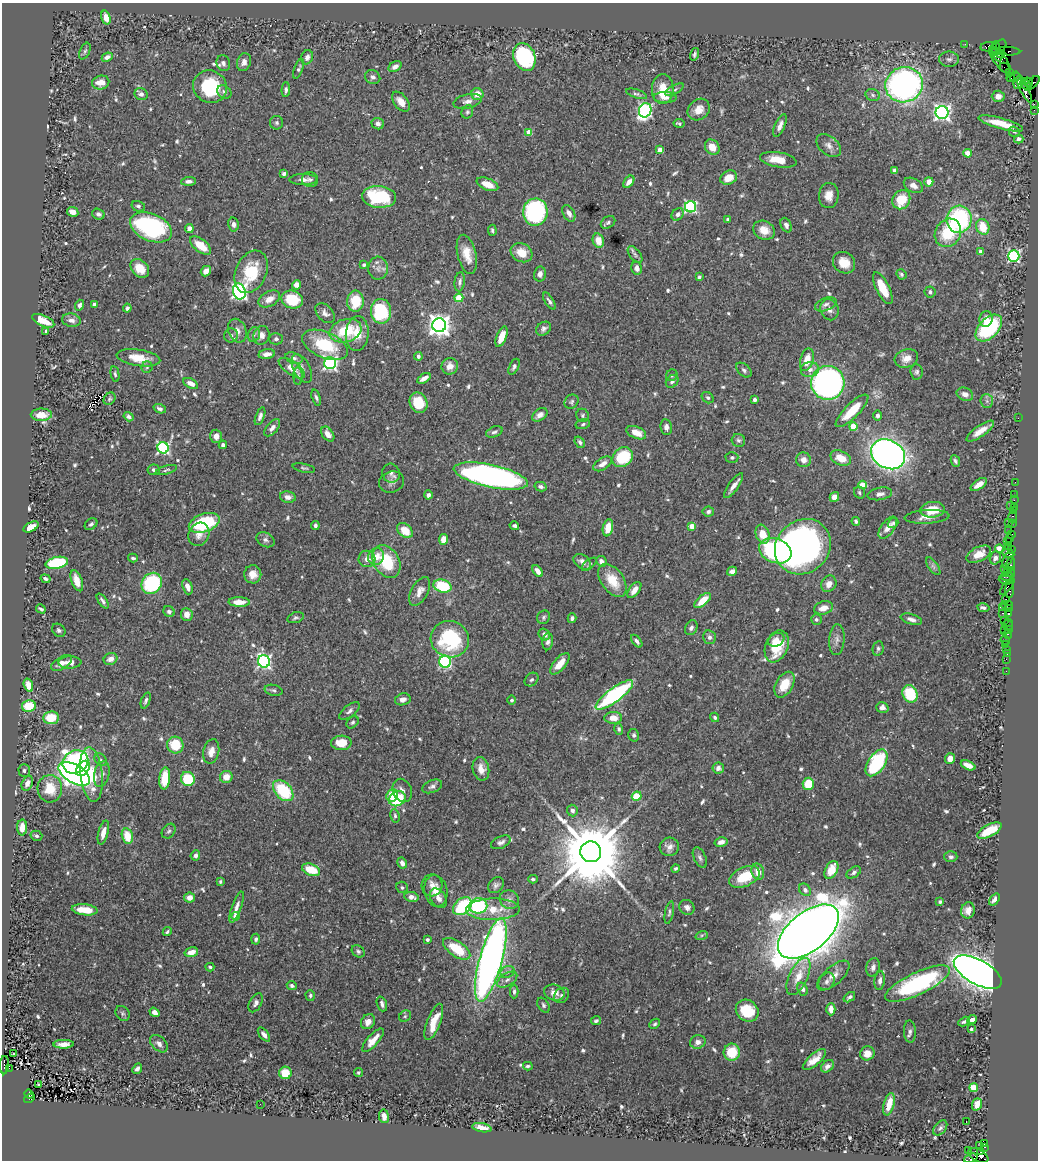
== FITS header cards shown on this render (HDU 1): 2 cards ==
NAXIS1  =                 1036
NAXIS2  =                 1158

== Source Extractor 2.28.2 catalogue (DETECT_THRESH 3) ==
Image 1036 x 1158 px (HDU 1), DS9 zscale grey, 1 PNG px = 1 image px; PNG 1040 x 1162 px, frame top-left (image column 1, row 1158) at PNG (2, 3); each listed source drawn as its Kron ellipse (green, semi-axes under 4 px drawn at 4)
Background 0.722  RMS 0.019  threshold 0.056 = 3 sigma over >= 5 px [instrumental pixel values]
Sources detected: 679; of the 679, the 500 brightest by FLUX_AUTO listed and drawn (179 fainter detections omitted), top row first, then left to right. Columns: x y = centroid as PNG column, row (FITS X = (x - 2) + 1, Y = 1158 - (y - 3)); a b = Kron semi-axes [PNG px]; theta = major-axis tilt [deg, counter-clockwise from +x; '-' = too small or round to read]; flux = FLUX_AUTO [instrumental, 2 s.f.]
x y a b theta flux
106 18 7 4 -73 9.4
965 44 2 2 - 12
988 47 8 4 8 120
995 47 6 3 69 40
998 48 9 6 46 14
85 51 9 5 67 2.5
1008 51 12 3 -3 160
695 54 6 3 76 2.4
1001 54 4 4 - 380
998 56 5 3 - 350
107 57 5 4 - 6.3
307 57 7 6 - 5.5
524 57 14 10 -68 110
949 59 10 7 -1 4.7
1000 60 17 6 -53 280
244 62 9 7 70 7.5
223 63 8 6 -71 4.3
395 66 7 5 33 6.2
1005 68 5 2 - 28
299 69 10 4 70 2.9
1009 72 4 2 - 24
373 77 8 6 -25 4.3
1015 77 6 4 7 100
1011 78 4 3 - 43
1028 82 5 3 - 240
1033 82 8 3 47 24
101 83 8 7 - 17
1018 83 6 4 83 500
904 85 19 17 19 430
1026 85 7 3 -48 370
210 87 17 16 - 84
1023 87 17 4 -63 720
663 89 15 11 87 25
286 90 7 4 87 2.9
674 90 10 4 30 3
224 92 8 6 -38 3.7
141 94 7 6 - 5.5
477 94 6 6 - 16
636 94 11 4 -18 2.8
873 95 7 5 -20 3.4
998 96 6 6 - 8.5
665 97 11 5 -1 6.3
468 101 14 7 13 7.8
401 102 11 6 -52 10
1034 104 4 2 - 28
645 110 7 6 - 250
699 110 12 10 43 12
1034 110 2 2 - 6.2
467 112 7 5 66 2.6
942 113 6 6 - 470
277 123 6 6 - 2.7
679 123 5 3 - 2.6
1001 123 23 5 -15 25
378 124 6 5 - 5.9
780 125 12 5 67 6.4
529 132 4 4 - 23
1014 132 6 5 - 2.5
1019 139 5 4 - 5.5
829 145 14 9 -39 8.1
712 147 8 6 -49 14
660 150 4 4 - 16
968 153 4 4 - 20
778 160 18 7 -10 24
894 171 4 4 - 8.9
284 174 4 3 - 5
729 178 9 6 25 17
303 179 14 5 0 6.9
310 179 8 7 - 4.2
188 181 7 4 4 4.9
629 182 7 4 54 6.4
929 182 4 4 - 12
487 184 11 6 -22 17
913 185 10 6 -29 7.5
829 195 13 10 83 12
379 197 17 11 -5 95
901 200 10 8 58 33
138 206 7 5 -17 2.9
691 207 5 5 - 210
73 212 6 5 - 7.8
535 212 13 12 - 180
569 213 9 5 -61 7.3
98 214 6 5 - 4.2
678 214 7 5 48 5.3
728 219 4 4 - 2.6
959 219 13 12 - 160
608 222 8 5 34 3.1
233 224 7 5 -78 5.7
786 225 8 5 -64 4.6
151 227 22 13 -23 190
983 227 8 6 -71 26
189 228 4 4 - 6.6
492 230 5 4 - 2.3
764 230 11 9 -27 15
948 233 15 12 56 53
598 241 7 5 -77 15
200 245 12 6 -38 24
981 252 4 4 - 11
521 253 11 9 -29 20
467 254 20 9 -76 20
635 254 10 5 -52 3.9
1014 256 6 5 - 240
844 263 12 10 -36 20
364 265 3 3 - 2.4
140 268 10 8 -47 20
378 268 11 10 - 8.4
637 268 6 5 - 5.8
206 271 5 4 - 10
251 272 22 15 66 55
540 274 7 6 - 6
901 274 5 4 - 2.6
699 277 4 3 - 2.3
460 282 10 5 83 3.8
296 285 5 4 - 11
883 288 17 6 -64 30
239 291 8 6 -71 440
930 292 5 5 - 3.6
459 298 4 4 - 43
269 299 11 7 28 11
292 299 11 9 -14 47
355 301 10 8 86 34
549 301 10 4 -58 3.8
94 304 3 3 - 2.3
826 304 11 6 20 4.8
80 305 5 4 - 3.9
127 308 4 4 - 3.8
829 310 11 9 -68 7.9
381 311 12 10 -86 83
325 313 11 7 -46 5.8
986 319 8 6 79 9.4
71 320 9 6 -11 6.3
43 321 12 5 -24 22
439 325 7 7 - 1000
989 328 16 9 45 120
544 329 8 6 40 4.1
46 331 4 3 - 3.6
237 331 12 8 -67 8
345 331 16 11 17 48
254 334 7 5 73 2.8
357 334 17 11 85 21
231 335 7 7 - 3.4
261 335 9 8 - 8.4
502 337 11 5 69 14
276 339 7 5 1 3.1
325 345 24 13 -23 62
267 354 8 4 8 7.1
418 356 4 4 - 4.6
139 358 22 8 -8 22
294 358 9 5 -16 3.9
906 358 12 9 15 11
807 360 11 6 74 19
330 363 6 6 - 270
450 366 8 8 - 11
147 367 6 5 - 2.5
514 367 8 4 64 3.4
292 368 15 6 -34 12
302 368 15 8 -62 7.7
810 369 9 7 11 7
744 370 9 5 -42 3.3
917 372 7 6 - 3.3
115 374 8 4 -79 2.6
672 375 6 5 - 2.5
298 376 9 4 -89 2.9
424 378 7 4 31 7.8
672 381 7 5 45 4.4
191 383 8 4 -28 8.3
828 383 17 16 - 470
965 394 8 6 -23 7.8
316 397 8 4 -72 2.8
708 398 6 5 - 2.9
109 399 7 5 51 2.3
755 400 4 3 - 3.7
987 401 7 6 - 3.3
571 402 8 6 48 2.8
418 403 10 9 - 33
160 409 6 4 -18 3.7
852 411 22 7 45 35
41 415 10 6 1 17
540 415 8 5 36 7.5
583 415 7 6 - 3
260 416 9 4 69 4.3
877 416 5 4 - 4.8
129 417 5 4 - 3.8
1018 418 2 2 - 25
583 424 7 5 13 2.6
853 426 4 4 - 40
666 427 8 5 -82 4.9
272 428 10 5 49 6.1
980 431 16 5 35 13
494 432 9 5 21 3.4
636 433 10 6 -23 15
328 434 8 5 -53 7.5
216 436 6 6 - 9.6
738 440 7 6 - 3.4
580 442 6 4 -52 3.2
223 445 4 4 - 3.8
163 448 5 5 - 190
888 454 18 14 -28 730
623 457 11 9 41 63
732 457 6 5 - 2.6
841 458 11 7 -24 18
803 460 7 7 - 8
955 461 6 4 -65 2.9
602 464 10 5 32 8.4
304 468 11 3 -12 2.3
154 470 6 5 - 3.6
166 470 11 4 17 2.5
391 473 9 8 - 5
491 476 38 11 -12 540
392 482 13 10 19 6.7
1015 482 2 2 - 11
862 485 4 4 - 25
979 485 9 4 34 9.4
734 486 15 5 55 8.8
540 487 6 4 -14 4.1
859 492 6 5 - 2.6
880 494 12 6 10 6
1014 494 2 2 - 16
428 495 4 4 - 4.6
288 497 8 5 -12 6.1
834 497 5 4 - 8.7
1014 500 2 2 - 19
1011 505 3 2 - 88
1014 507 3 2 - 23
932 510 12 8 6 29
708 511 6 5 - 3.5
1013 511 3 2 - 31
927 517 22 7 3 12
1012 517 6 3 90 56
856 521 4 3 - 2.5
1008 522 3 3 - 28
204 523 16 9 19 94
893 523 6 4 39 2.6
1013 523 3 2 - 34
91 524 7 5 40 2.9
315 526 4 3 - 2.9
514 526 5 4 - 2.8
692 526 4 4 - 22
31 527 8 4 26 15
608 528 8 5 79 18
888 528 13 6 53 11
1009 530 3 2 - 46
405 531 9 6 -40 23
199 534 12 10 62 8.6
763 534 10 6 -73 23
1012 534 3 2 - 23
1010 538 2 2 - 14
444 539 5 4 - 15
265 540 9 7 -28 4.8
1007 541 2 2 - 52
1008 546 3 2 - 24
803 547 29 26 42 560
999 549 4 4 - 25
1011 549 4 2 - 26
775 551 16 12 -21 200
979 554 13 7 26 14
1008 554 6 4 -23 160
376 557 9 8 - 13
133 558 5 3 - 2.9
995 558 7 5 71 6
367 559 8 8 - 8.2
1008 559 10 4 64 190
386 561 17 12 -60 58
601 561 6 5 - 6.3
582 562 9 6 -37 7.5
57 563 11 5 12 100
589 564 9 4 38 2.4
1010 564 7 4 77 130
933 566 10 5 -54 4
1004 568 2 2 - 21
538 571 7 4 -53 7
732 571 5 4 - 6.3
1007 571 2 2 - 31
1011 572 5 2 - 67
253 574 9 8 - 11
1007 576 6 3 4 110
46 579 5 3 - 2.7
612 580 19 11 -54 31
1007 580 8 3 -6 66
77 581 11 5 -68 14
152 583 11 9 50 100
829 584 8 7 - 9
442 586 9 6 -15 63
187 587 8 5 -71 8.2
1007 587 9 3 50 97
1010 589 8 3 86 110
634 590 9 5 52 10
420 591 15 8 61 10
1006 599 2 2 - 24
703 600 10 5 42 23
103 601 8 4 -55 3.9
239 602 11 4 -1 15
1007 605 6 3 0 48
1002 607 4 2 - 51
823 608 10 6 15 11
983 608 6 4 -10 4.2
1009 608 3 3 - 38
41 609 5 3 - 2.8
169 612 6 5 - 3.3
1002 613 3 2 - 83
187 614 6 6 - 9.9
1009 614 3 3 - 77
544 617 7 6 - 2.9
295 618 8 5 18 2.8
572 618 5 4 - 3.2
816 619 5 5 - 3
911 619 11 5 -15 5.7
1005 620 3 2 - 32
1008 622 3 2 - 29
1008 625 5 3 - 51
691 628 8 6 65 4.6
59 630 7 5 -41 3
1004 630 2 2 - 200
1008 630 2 2 - 26
1008 634 4 3 - 56
544 635 6 5 - 6.1
709 637 7 6 - 5.1
450 639 19 18 - 100
776 640 8 6 30 9.6
837 640 15 7 86 7.5
1005 640 5 3 - 17
548 641 9 5 85 4.1
637 641 7 4 -50 4.1
1005 644 2 2 - 11
777 646 17 11 67 40
878 648 7 5 78 3.2
1007 650 3 3 - 50
1007 654 2 2 - 7.5
111 659 7 5 23 8.7
1006 659 2 2 - 18
264 661 6 6 - 270
70 662 11 6 1 9.5
445 662 6 6 - 190
62 663 11 6 31 7
560 664 13 6 50 16
1006 671 2 2 - 6.2
532 680 8 6 41 3.2
28 685 7 4 -72 17
784 685 14 8 61 23
274 690 9 5 -13 3.1
910 694 9 7 -65 61
614 695 23 7 37 190
403 699 8 6 14 5.1
146 700 8 4 68 2.9
512 700 4 4 - 3.1
29 706 7 6 - 38
882 707 6 5 - 5.9
349 711 12 6 38 4.6
715 717 5 4 - 2.7
51 718 8 6 7 32
613 718 9 6 0 13
352 722 7 5 44 2.2
619 729 6 4 -73 2.5
634 735 6 5 - 2.9
341 743 10 7 1 19
175 745 8 8 - 43
211 751 12 8 77 12
950 759 5 5 - 9.9
101 760 7 5 -46 2.8
75 762 13 11 30 370
876 763 15 8 56 120
968 765 8 4 -23 10
83 768 8 5 51 42
718 768 6 5 - 5.8
481 769 12 8 -78 12
24 771 6 5 - 3.5
74 774 17 9 -31 660
91 774 27 11 -84 54
102 774 13 7 78 6.8
226 777 6 6 - 14
165 778 11 5 84 33
188 779 7 6 - 53
27 783 8 5 65 7.9
808 784 6 5 - 35
432 786 10 6 21 4.2
50 789 13 12 - 34
402 790 12 9 -67 6.5
283 791 12 8 -47 69
392 796 6 5 - 29
637 796 5 4 - 40
397 799 9 7 29 69
572 811 6 5 - 3.3
395 816 7 4 -80 2.6
22 827 8 5 88 14
169 831 8 6 49 3.4
989 831 13 6 27 31
103 833 12 5 75 12
36 836 6 5 - 2.5
127 836 8 5 -77 26
501 842 10 6 24 4.4
721 842 6 4 13 7
669 847 9 9 - 7.3
591 852 10 10 - 18000
195 855 5 5 - 5.1
951 857 6 5 - 3.5
700 858 11 6 -64 4.3
402 863 6 4 -60 6.7
675 868 4 4 - 2.4
311 870 9 5 -22 28
831 870 10 6 62 23
758 872 8 6 -75 12
854 872 8 5 33 3.6
744 877 16 9 25 38
533 879 5 3 - 2.3
220 881 4 3 - 2.5
432 885 11 10 - 8.9
496 885 9 7 46 4.3
402 887 6 5 - 2.9
805 890 7 5 -52 4.4
436 891 16 11 -79 14
189 897 5 5 - 9.3
411 897 7 5 -12 7.3
438 898 11 7 -55 7.5
994 899 7 4 51 4.4
509 900 10 9 - 6.5
940 902 3 3 - 2.4
462 906 11 7 42 82
478 906 9 7 8 96
237 907 16 5 71 7.2
687 907 8 7 - 5.4
493 909 27 11 1 32
85 910 13 5 -6 22
968 910 8 7 - 7.8
669 913 11 4 78 2.8
236 916 4 4 - 18
167 932 5 3 - 2.5
808 932 36 19 39 3700
702 935 6 4 19 2.2
256 939 5 4 - 3.4
427 939 4 3 - 3.7
457 949 15 7 -34 45
358 951 7 5 -42 3
191 952 7 4 15 11
491 960 43 11 75 940
210 967 4 3 - 2.2
873 967 9 6 76 5.5
508 972 7 5 22 3.6
978 972 26 12 -29 1700
833 975 20 9 41 11
798 976 20 9 65 20
507 980 11 6 32 5
827 981 9 7 54 4.6
880 981 9 5 83 5.3
917 984 35 11 25 170
292 986 5 4 - 3.2
803 989 7 5 -69 4.5
514 992 7 4 89 3.3
554 993 10 8 -16 11
310 995 5 4 - 2.6
562 995 8 6 46 4.4
849 997 6 3 36 3.2
256 1003 10 6 62 4.7
382 1004 8 5 -71 4.7
543 1005 8 5 -59 2.8
831 1009 6 4 -89 8.4
747 1011 12 10 -38 39
155 1012 5 4 - 7.6
123 1013 8 6 -54 3.1
405 1016 6 5 - 2.3
972 1020 5 4 - 7.1
596 1021 5 3 - 2.4
368 1022 8 6 51 11
434 1022 19 6 69 27
964 1022 6 4 29 3.1
655 1024 6 4 43 2.3
971 1029 3 3 - 3.6
910 1031 11 6 -88 4.1
264 1035 8 4 -52 5.6
373 1040 15 5 48 12
698 1042 8 6 18 6.2
64 1044 10 4 1 7.5
159 1044 10 6 -44 5.7
732 1052 8 8 - 34
13 1053 3 2 - 3.4
867 1053 7 7 - 9.6
814 1060 14 6 41 12
4 1065 9 4 87 200
528 1066 5 3 - 2.2
827 1066 7 5 42 4.9
9 1068 3 2 - 28
137 1069 5 4 - 3.5
358 1072 4 4 - 2.2
285 1073 6 6 - 26
39 1085 3 2 - 5.8
974 1088 4 4 - 40
29 1094 5 4 - 72
29 1098 6 3 32 280
260 1104 2 2 - 2.5
889 1104 11 5 75 20
977 1104 6 4 71 14
384 1116 7 5 -81 7.2
966 1122 3 2 - 6.5
482 1128 10 4 -11 9.9
940 1128 9 5 50 3.2
985 1143 3 3 - 100
980 1146 2 2 - 8.7
985 1147 4 3 - 17
968 1150 2 2 - 21
981 1152 4 3 - 140
978 1155 11 6 -28 660
971 1158 7 4 22 160
At the frame edge (FLAGS 8, measured only in part): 1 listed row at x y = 971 1158
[179 fainter detections neither listed nor drawn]